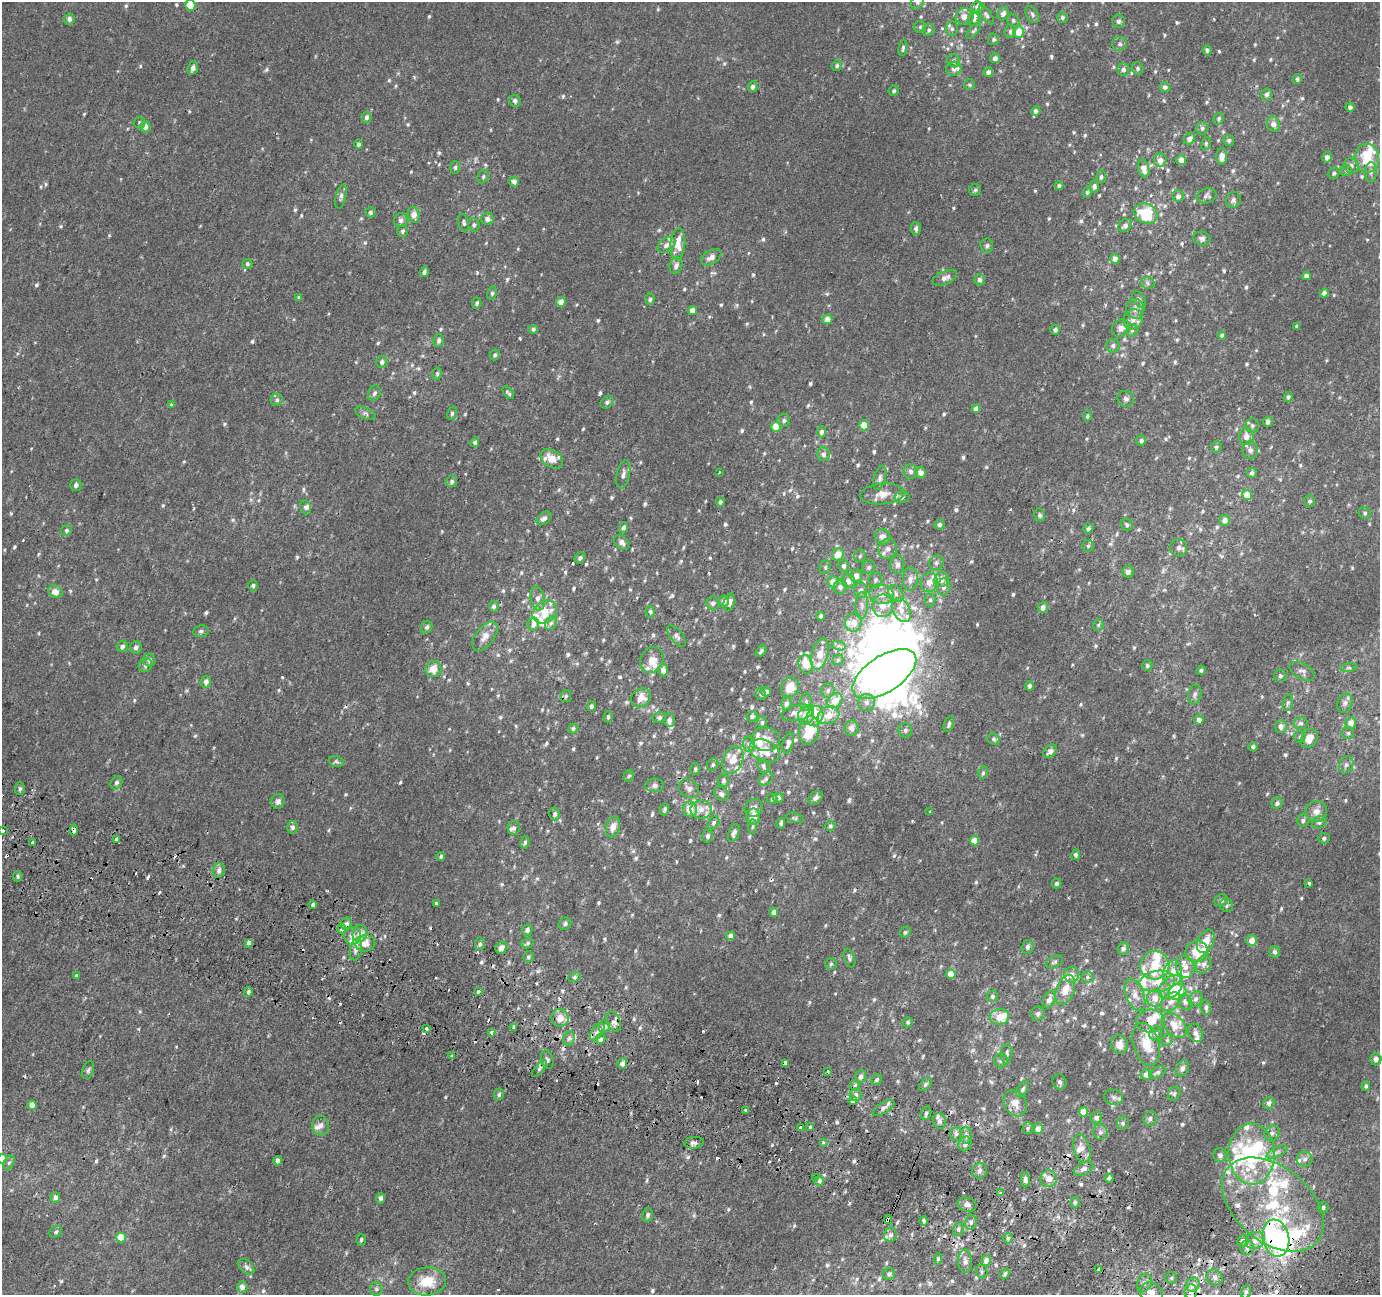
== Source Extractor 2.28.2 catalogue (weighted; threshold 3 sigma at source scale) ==
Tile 6 of 4 x 4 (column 2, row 2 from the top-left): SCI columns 1403-2780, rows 2900-4192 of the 5553 x 5736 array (HDU 1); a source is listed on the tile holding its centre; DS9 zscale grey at full resolution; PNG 1382 x 1297 px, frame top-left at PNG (2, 2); each listed source drawn as its Kron ellipse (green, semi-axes under 4 px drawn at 4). Shown black and unused: <1% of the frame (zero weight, under 2 of 3 exposures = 2% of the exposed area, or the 3 px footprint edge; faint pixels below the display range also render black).
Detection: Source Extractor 2.28.2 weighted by HDU 2 'WHT'; one run over the whole footprint, this tile lists its part. Background 9.87e-04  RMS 0.0028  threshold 0.0125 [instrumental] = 3 sigma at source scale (4.5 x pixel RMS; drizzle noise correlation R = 1.50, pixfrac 1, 0.0396/0.0396 arcsec/px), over >= 5 px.
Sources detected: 943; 1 too faint to see at this stretch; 8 inside a brighter object's white glare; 38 cosmic-ray / hot-pixel residue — neither listed nor drawn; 78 inside a brighter listed object's ellipse — not listed separately; of the other 818, all 500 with FLUX_AUTO >= 0.496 (the completeness limit of this list) listed and drawn (318 fainter detections not listed), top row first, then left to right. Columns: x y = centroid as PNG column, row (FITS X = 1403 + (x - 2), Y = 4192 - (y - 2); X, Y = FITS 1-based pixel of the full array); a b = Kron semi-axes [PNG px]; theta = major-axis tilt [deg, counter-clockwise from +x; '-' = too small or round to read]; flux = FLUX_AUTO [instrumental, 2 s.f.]
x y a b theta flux
918 2 8 6 54 0.69
190 5 5 5 - 7.6
978 7 5 5 - 1.8
1003 14 7 5 65 0.95
1032 14 9 6 -61 0.66
986 15 11 5 -55 0.74
964 16 9 8 - 1.6
1062 17 5 5 - 0.53
69 19 5 5 - 1
974 19 6 6 - 0.96
1013 21 7 5 -48 0.59
1118 21 6 6 - 0.83
920 27 6 6 - 0.52
952 29 7 6 - 0.78
929 30 6 5 - 0.52
974 31 9 4 50 0.5
1010 31 6 6 - 0.68
1018 32 6 5 - 3.7
994 39 6 5 - 0.55
1120 44 7 7 - 0.81
903 48 8 4 82 0.57
1207 50 5 4 - 0.58
995 58 5 5 - 0.99
954 61 7 6 - 0.58
837 66 5 5 - 0.54
193 68 7 5 71 1
1138 68 6 6 - 0.66
954 69 7 7 - 1
1123 70 6 6 - 0.99
988 72 5 4 - 1.1
1297 79 5 4 - 0.76
970 85 5 5 - 0.5
752 87 5 5 - 0.81
1165 87 5 5 - 0.94
894 91 5 5 - 0.56
1266 95 6 5 - 0.85
515 101 6 5 - 0.88
1350 107 4 4 - 0.78
1036 111 5 4 - 0.87
367 117 6 5 - 0.83
1219 119 6 4 61 0.56
139 123 6 5 - 0.5
1273 124 8 6 -68 1.6
145 127 5 5 - 1.5
1202 128 6 6 - 0.66
1189 139 6 5 - 1.3
1229 140 5 5 - 0.66
1206 143 6 5 - 0.55
358 144 5 4 - 0.54
1222 156 8 5 88 1.5
1327 157 5 4 - 1.2
1367 158 14 12 -83 7.5
1160 160 7 6 - 1.9
1181 160 5 4 - 2.2
1351 166 8 7 - 1.1
455 167 6 5 - 0.53
1144 168 9 5 -75 2.5
1346 171 6 5 - 0.5
1371 172 10 6 89 0.97
1334 173 6 5 - 0.66
483 177 7 5 62 0.55
1101 177 6 5 - 0.58
514 181 5 5 - 1.1
1059 186 4 4 - 0.68
1094 186 6 4 89 0.68
975 190 6 6 - 0.51
1087 192 5 4 - 0.59
341 196 12 5 77 0.85
1178 196 6 5 - 1.1
1207 196 10 7 16 0.87
1233 200 8 7 - 0.88
370 212 5 5 - 0.53
1146 214 12 9 -22 13
414 215 8 6 -75 2.2
487 219 6 6 - 1.2
401 220 7 6 - 1.1
464 223 9 5 -80 0.62
474 225 7 5 -69 0.67
1125 225 7 5 37 0.91
916 228 6 5 - 0.84
403 231 6 5 - 0.56
1202 238 9 7 -12 0.87
678 244 16 7 86 4.4
667 245 10 6 35 1.3
987 246 7 6 - 0.64
711 257 11 6 33 1.9
1115 259 5 4 - 1.9
247 264 5 5 - 0.53
676 265 8 6 72 1.1
424 272 5 4 - 0.82
1306 276 4 4 - 1.3
945 278 13 6 24 1.5
980 280 5 5 - 1.1
1148 283 7 6 - 0.74
492 293 7 5 80 0.58
1324 293 4 4 - 1.1
299 297 4 4 - 1.5
650 299 6 5 - 0.61
1139 299 9 5 -56 0.86
561 302 5 4 - 2.6
477 303 5 4 - 0.53
1135 309 10 9 - 1.6
692 310 4 4 - 2.5
827 319 5 5 - 2.7
1133 319 11 9 61 2
1297 326 4 3 - 0.57
1121 328 9 8 - 1.9
533 329 5 4 - 0.62
1055 330 5 5 - 0.6
1132 330 6 5 - 0.67
1222 335 4 4 - 0.83
439 340 6 5 - 0.92
1113 346 6 6 - 0.86
495 355 5 5 - 0.66
382 362 6 5 - 0.81
437 374 6 5 - 0.54
374 393 8 6 67 0.8
508 393 7 3 -48 0.51
1288 397 5 4 - 0.59
1126 399 8 8 - 0.92
277 400 6 6 - 0.71
607 402 7 5 44 0.68
171 405 4 4 - 0.64
976 409 4 4 - 1.7
365 413 11 5 -24 0.77
452 413 7 5 75 0.57
1087 416 5 4 - 0.56
784 420 6 6 - 0.7
1268 422 5 5 - 0.82
864 425 5 5 - 4.2
1252 426 7 6 - 0.71
776 427 5 4 - 5.3
821 432 5 5 - 0.78
1246 436 8 7 - 1.8
1141 441 5 5 - 0.72
475 442 5 4 - 0.56
1216 447 6 5 - 0.8
1250 450 9 7 -88 1.1
823 454 7 6 - 1
552 459 12 8 -32 3.8
719 472 3 3 - 0.54
911 472 7 7 - 0.93
921 473 5 5 - 1.9
1252 473 5 5 - 0.95
623 474 14 6 77 1.3
880 478 12 6 73 0.88
452 481 6 5 - 0.67
76 485 5 5 - 0.88
882 494 22 10 6 3.3
1247 495 5 5 - 5
902 497 7 6 - 0.84
1310 501 5 5 - 0.62
720 502 5 4 - 0.63
306 507 7 5 -68 0.72
1365 513 6 5 - 0.6
1040 515 7 5 -74 0.63
544 518 8 5 39 0.99
1225 520 5 5 - 1.5
939 525 5 5 - 0.59
1127 525 6 5 - 0.64
623 527 5 4 - 0.75
1088 528 5 5 - 0.69
66 530 6 5 - 0.57
883 537 8 7 - 1.7
622 542 9 6 -42 1.1
1088 546 6 5 - 0.5
1178 548 9 8 - 1.1
888 549 10 9 - 1.6
838 554 6 5 - 3.8
860 556 6 6 - 0.51
580 558 6 5 - 0.63
936 563 8 6 49 0.78
897 565 9 7 88 1.4
844 566 5 5 - 0.91
825 567 7 5 68 0.59
869 567 7 6 - 0.79
1128 572 6 5 - 0.92
856 576 6 6 - 1.8
910 579 11 7 84 1.9
942 579 7 7 - 2.1
875 580 8 6 86 0.88
848 581 7 6 - 1.9
833 582 6 5 - 2.7
929 582 9 8 - 2.1
253 586 5 4 - 0.62
840 587 7 6 - 1.3
944 587 8 7 - 1.2
861 590 7 6 - 1.1
55 592 7 6 - 2.4
882 594 12 9 -14 2.6
896 594 9 6 -53 1.1
538 598 12 7 -80 1.6
930 600 6 5 - 0.63
724 601 5 5 - 1.4
729 602 9 5 73 1.7
713 603 6 6 - 0.92
862 605 13 6 87 1.5
494 606 5 5 - 0.78
883 606 11 10 - 3
1043 607 5 5 - 1.3
901 610 12 8 -61 2.5
545 612 13 10 34 5.3
650 612 5 4 - 0.52
821 616 4 4 - 0.98
551 623 7 5 60 0.79
854 623 9 8 - 2.9
533 624 6 5 - 1.1
1098 625 6 5 - 0.5
427 627 6 5 - 0.71
201 631 7 6 - 0.73
485 636 17 9 53 2.7
677 636 12 6 -51 1
122 646 6 5 - 0.86
839 646 7 4 -18 0.79
136 647 6 5 - 0.89
761 651 7 4 49 0.67
820 654 16 8 74 3.3
149 660 6 6 - 0.93
652 660 13 11 62 3
838 660 6 5 - 0.57
806 664 9 7 -76 5
145 665 7 6 - 0.93
1147 666 5 5 - 0.55
1349 668 8 4 7 0.53
433 669 8 8 - 3.3
663 670 6 5 - 1.3
1201 670 4 4 - 0.61
1302 671 14 8 -29 1.2
884 674 36 18 33 130
1280 676 6 6 - 0.58
206 682 6 5 - 1.2
1029 686 5 4 - 0.73
790 687 10 9 - 4.2
828 690 7 6 - 0.82
766 692 4 4 - 1.3
761 694 6 5 - 0.6
1195 694 10 6 78 0.97
566 696 6 5 - 0.5
641 698 10 9 - 2.7
835 701 8 6 44 4.1
806 702 9 5 80 0.78
786 703 6 5 - 0.96
866 703 8 8 - 1.5
1288 703 8 5 73 0.59
1345 703 10 7 73 1.1
591 706 5 4 - 0.6
797 713 16 7 13 2.3
829 715 11 8 20 3.1
752 716 5 5 - 0.67
806 716 9 8 - 3.1
815 716 10 8 71 4.2
608 717 6 4 88 0.53
659 717 7 5 15 0.72
669 720 7 5 -89 1.1
1199 720 5 4 - 1.6
762 722 6 5 - 0.53
1301 723 7 6 - 0.85
1351 723 6 5 - 1.8
949 724 8 4 72 0.72
1281 726 6 5 - 1.4
573 728 5 4 - 0.56
851 728 7 7 - 1.6
809 730 15 10 80 7.7
905 730 7 6 - 0.78
1348 733 6 6 - 0.56
1300 737 6 5 - 0.56
1309 738 10 7 55 4.1
765 739 14 12 -5 3.1
994 739 7 5 -23 0.55
788 743 10 5 76 1.2
749 744 7 6 - 0.83
1253 747 4 4 - 0.63
764 751 16 10 -23 5.1
1050 751 8 5 41 1.2
733 760 14 10 66 3.6
336 761 8 5 -18 0.58
713 764 6 5 - 0.59
1346 765 9 7 64 1
763 766 7 5 -68 0.7
695 769 6 5 - 0.51
983 773 6 5 - 0.56
629 776 6 5 - 0.52
766 779 8 5 38 0.67
723 780 6 5 - 0.6
116 783 7 5 58 0.72
655 785 9 7 0 0.95
20 789 6 5 - 0.54
689 789 11 8 -36 1.4
721 794 8 6 -40 1.1
778 798 5 5 - 0.97
815 798 8 5 40 1
772 799 5 5 - 0.55
278 801 7 6 - 1.1
1277 803 6 5 - 0.79
754 808 10 8 46 1.5
665 809 6 4 69 0.61
690 809 7 7 - 3.7
701 809 10 9 - 2.4
930 811 3 3 - 0.52
1316 812 10 10 - 2.1
555 814 6 5 - 0.77
753 817 8 7 - 2.8
795 818 9 5 -14 0.61
1303 821 6 6 - 0.75
1319 822 7 6 - 0.74
714 823 7 5 59 0.74
781 823 5 4 - 0.6
752 826 7 4 83 0.52
830 826 5 4 - 0.6
292 827 6 5 - 0.85
613 827 10 7 75 2.1
514 828 7 6 - 0.64
74 830 5 3 - 4.2
2 831 3 3 - 1.7
734 833 9 5 69 0.89
708 836 7 5 79 0.67
1324 838 5 5 - 0.57
117 839 4 3 - 1.2
974 841 5 4 - 3.1
33 842 3 3 - 6.5
525 842 6 4 80 0.6
1076 855 5 4 - 0.64
441 856 4 4 - 0.51
219 870 7 6 - 1.1
18 876 5 5 - 0.54
1309 883 3 3 - 0.84
1056 884 5 5 - 0.65
1221 900 7 6 - 0.97
436 903 4 3 - 0.67
313 905 4 3 - 2.1
1226 905 7 6 - 0.7
774 912 4 4 - 1.4
346 924 6 5 - 1.2
565 924 7 6 - 0.79
342 929 4 4 - 0.56
527 930 5 5 - 0.85
905 932 6 4 45 0.54
360 933 8 7 - 1.9
353 936 9 8 - 1.5
731 936 4 4 - 1.6
1252 940 6 5 - 2.4
1206 941 12 7 64 4.3
248 943 4 3 - 2.3
365 943 10 8 8 2.4
528 943 6 5 - 0.58
480 944 6 5 - 0.55
502 947 6 5 - 1.5
1028 947 7 6 - 0.93
1123 949 6 5 - 1
356 950 10 6 80 1.2
1197 951 11 10 - 9
1275 952 6 5 - 0.93
528 957 5 5 - 0.55
849 958 9 5 -72 0.79
1054 962 9 5 27 0.59
831 964 5 5 - 0.5
1204 964 10 7 64 1.3
1155 965 14 14 - 5.6
1185 967 11 9 -73 2.1
1173 973 13 9 85 3.8
951 974 5 4 - 3.4
76 975 3 3 - 0.54
1072 975 8 7 - 1.4
575 977 6 4 28 0.54
1087 977 6 5 - 0.59
1157 981 18 10 8 4.8
1171 987 14 9 43 3.7
1065 990 15 9 70 3.5
478 991 4 3 - 1.9
248 992 5 4 - 0.53
1177 992 9 7 29 10
1135 995 17 9 -69 2.5
992 996 6 5 - 0.64
1155 998 8 8 - 2.4
1196 999 8 6 64 1.1
1049 1000 9 5 70 1.5
1171 1002 11 7 38 1.9
1185 1002 8 6 -60 0.98
1206 1007 7 5 -85 0.86
1038 1014 7 7 - 0.78
999 1017 10 8 11 3.7
560 1018 9 8 - 3.1
613 1021 10 6 -64 1.2
1150 1021 14 11 2 3.7
908 1022 5 5 - 0.51
1174 1025 15 9 -46 4.2
604 1026 6 5 - 1.4
514 1027 4 3 - 3
426 1028 4 3 - 2.2
491 1032 4 3 - 1.4
597 1032 10 5 57 1.7
1155 1033 7 6 - 0.8
1195 1033 10 7 -63 1.2
569 1038 7 5 73 0.81
600 1039 5 5 - 1.2
1167 1040 6 5 - 0.55
1146 1044 22 13 -74 6.3
1119 1045 9 8 - 2.4
1007 1054 10 5 83 0.83
451 1056 3 3 - 0.86
1376 1059 6 5 - 1.4
547 1060 9 6 -73 0.81
1001 1061 7 7 - 0.76
785 1063 4 3 - 6
622 1064 5 5 - 1.5
1182 1068 8 6 58 1.1
539 1069 10 4 50 0.78
88 1070 9 5 72 0.68
827 1071 3 3 - 1.4
1158 1072 9 5 25 0.82
1146 1075 5 5 - 2.1
861 1077 6 5 - 1
877 1080 6 5 - 0.57
1060 1082 7 7 - 0.67
925 1084 8 4 46 0.51
855 1085 5 5 - 0.51
1366 1086 5 4 - 0.53
1023 1089 9 5 58 0.65
1174 1094 7 5 60 0.61
499 1095 6 5 - 0.62
856 1095 6 6 - 0.93
1114 1097 9 7 -16 0.92
853 1101 4 4 - 11
1015 1103 14 10 -60 2.9
1269 1103 6 5 - 1.1
32 1105 4 4 - 2
883 1108 12 5 32 1.1
745 1110 3 3 - 0.94
1083 1112 5 4 - 3
926 1113 7 5 72 0.59
1096 1118 6 6 - 0.84
1150 1119 8 6 57 0.85
940 1121 8 6 -69 1.3
1123 1123 6 6 - 0.64
321 1126 10 8 -83 1.4
800 1127 3 3 - 1.8
810 1127 3 3 - 2.3
1028 1128 6 5 - 0.53
1038 1129 5 4 - 2.1
1100 1132 8 7 - 1
1272 1133 8 7 - 1
956 1134 7 5 -88 0.71
966 1135 8 5 86 1
823 1142 3 3 - 1
694 1143 10 5 5 1.3
965 1144 7 6 - 1.1
1082 1148 14 8 -75 2
1277 1152 11 5 26 1
1252 1154 31 23 -89 26
1220 1155 7 7 - 0.98
2 1159 5 5 - 3.8
1305 1159 8 7 - 0.99
278 1161 4 4 - 1.3
9 1163 7 5 62 0.61
1084 1169 10 6 28 1.3
979 1171 8 7 - 0.93
816 1178 3 3 - 1.4
1109 1178 4 4 - 0.81
1049 1179 8 8 - 2.2
1025 1180 8 4 -88 0.98
819 1181 5 5 - 1.2
1001 1193 3 3 - 1.1
55 1197 5 4 - 1.1
380 1198 5 4 - 0.93
1075 1202 5 4 - 0.52
967 1205 10 7 -20 1.2
1273 1205 58 37 -40 39
1323 1207 6 5 - 0.65
648 1215 7 5 77 0.65
888 1219 4 3 - 1.2
924 1221 5 4 - 0.78
971 1222 7 6 - 0.89
958 1229 6 5 - 0.61
56 1232 6 5 - 0.58
891 1235 7 6 - 0.84
121 1237 5 5 - 5.3
1008 1238 5 4 - 0.71
1276 1238 19 13 -79 66
361 1240 6 4 86 0.54
1255 1240 9 8 - 1.9
1242 1241 6 5 - 0.67
1247 1247 7 7 - 1.2
938 1259 5 4 - 0.55
986 1260 5 5 - 1.6
965 1261 11 7 -88 1.4
246 1267 9 6 -45 0.92
1098 1270 4 3 - 1.8
982 1271 7 5 -77 0.59
889 1274 6 6 - 0.77
1005 1274 5 4 - 0.52
1215 1277 8 7 - 1.1
1171 1278 5 5 - 0.51
427 1281 19 14 4 7.3
1144 1283 9 7 70 1.2
1193 1285 7 6 - 2.1
242 1287 5 5 - 1.5
376 1289 7 5 -87 0.61
1151 1292 12 9 -24 2.5
1191 1292 8 6 88 1.3
1246 1292 7 4 70 0.67
Overlapping masked pixels (flux is a lower limit): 9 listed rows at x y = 74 830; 774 912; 346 924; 560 1018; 1150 1021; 785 1063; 1049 1179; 888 1219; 1276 1238
Isophote crosses this tile's border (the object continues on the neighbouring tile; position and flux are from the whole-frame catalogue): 6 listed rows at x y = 918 2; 190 5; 2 831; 2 1159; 427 1281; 1151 1292